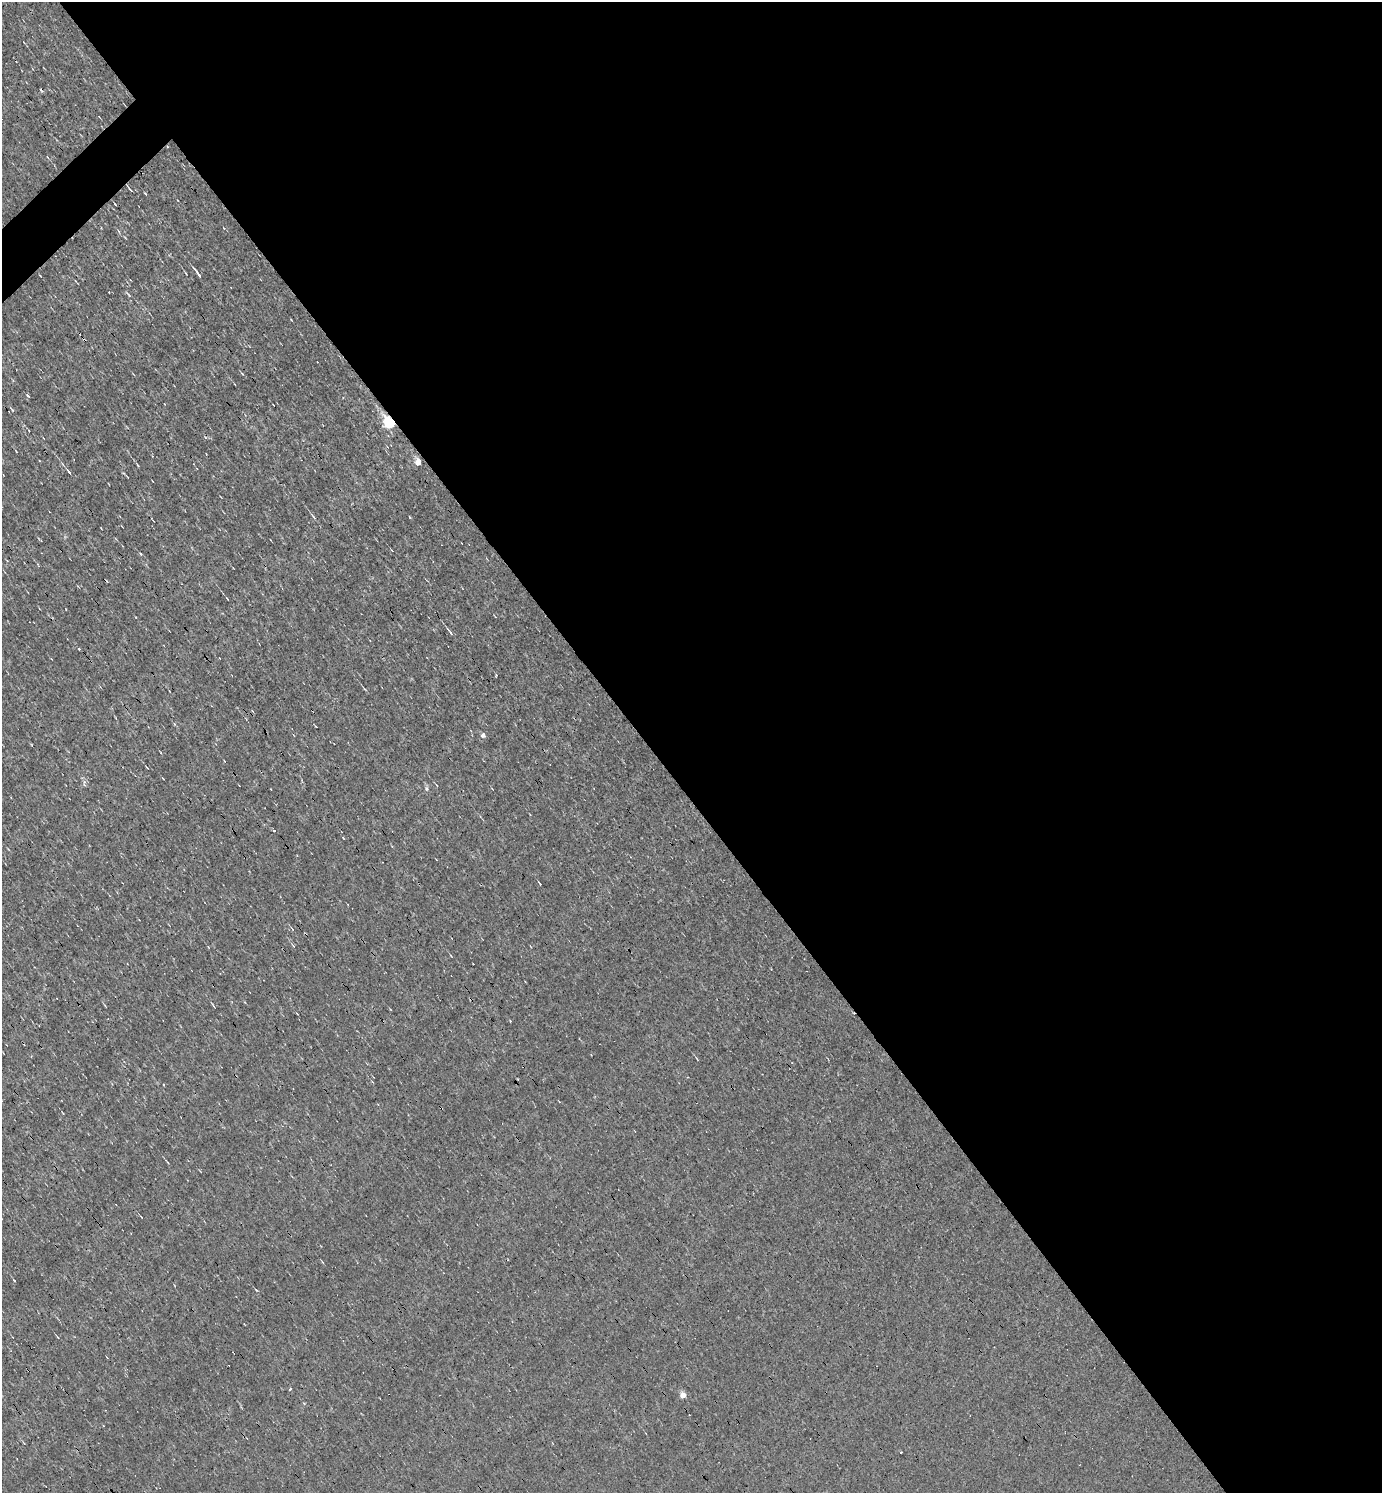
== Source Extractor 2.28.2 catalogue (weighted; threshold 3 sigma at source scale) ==
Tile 8 of 4 x 4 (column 4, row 2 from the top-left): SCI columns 4291-5670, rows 2985-4475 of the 5966 x 5967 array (HDU 1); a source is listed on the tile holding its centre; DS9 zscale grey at full resolution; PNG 1384 x 1495 px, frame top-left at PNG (2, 2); no overlay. Shown black and unused: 54% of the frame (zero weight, under 3 of 4 exposures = <1% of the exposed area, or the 3 px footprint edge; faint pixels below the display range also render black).
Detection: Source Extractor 2.28.2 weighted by HDU 2 'WHT'; one run over the whole footprint, this tile lists its part. Background -4.87e-04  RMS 0.039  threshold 0.175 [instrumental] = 3 sigma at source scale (4.5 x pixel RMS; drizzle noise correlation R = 1.50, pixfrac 1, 0.05/0.05 arcsec/px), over >= 5 px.
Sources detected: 39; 4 cosmic-ray / hot-pixel residue — not listed; the other 35 listed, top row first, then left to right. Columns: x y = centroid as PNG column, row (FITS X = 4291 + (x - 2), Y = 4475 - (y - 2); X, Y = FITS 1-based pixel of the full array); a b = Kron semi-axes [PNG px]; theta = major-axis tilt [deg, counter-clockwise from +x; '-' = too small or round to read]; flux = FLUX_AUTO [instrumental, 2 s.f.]
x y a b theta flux
130 189 8 3 -47 6.1
224 228 4 4 - 3.2
198 274 14 3 -53 15
128 295 11 2 -45 4.3
84 340 4 2 - 4.4
27 395 5 3 - 5.3
390 423 7 5 -45 430
16 451 3 2 - 2.3
418 462 5 5 - 52
137 465 4 2 - 3.2
69 472 7 3 -55 10
313 517 8 4 -49 7
409 517 4 3 - 2.9
141 554 4 3 - 4.7
227 598 4 2 - 3.2
451 633 6 3 -55 7.4
79 649 3 3 - 8.2
496 675 5 3 - 3.1
364 688 6 2 -44 4.2
483 735 6 6 - 14
147 767 3 2 - 3.4
427 789 8 5 -84 8.2
274 830 4 3 - 4.9
540 884 3 2 - 9.7
293 946 7 3 -49 4.7
213 1006 8 2 -55 3.6
510 1021 3 2 - 3.5
696 1058 5 3 - 3
164 1085 3 3 - 14
63 1113 3 2 - 2.7
322 1262 5 3 - 3.7
14 1281 4 3 - 6
290 1389 3 3 - 10
683 1395 5 5 - 41
901 1452 2 2 - 4.2
Overlapping masked pixels (flux is a lower limit): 2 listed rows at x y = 84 340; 390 423
Unlisted compact peaks at least as high as the median listed source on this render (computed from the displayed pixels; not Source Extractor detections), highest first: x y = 145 193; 256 1290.